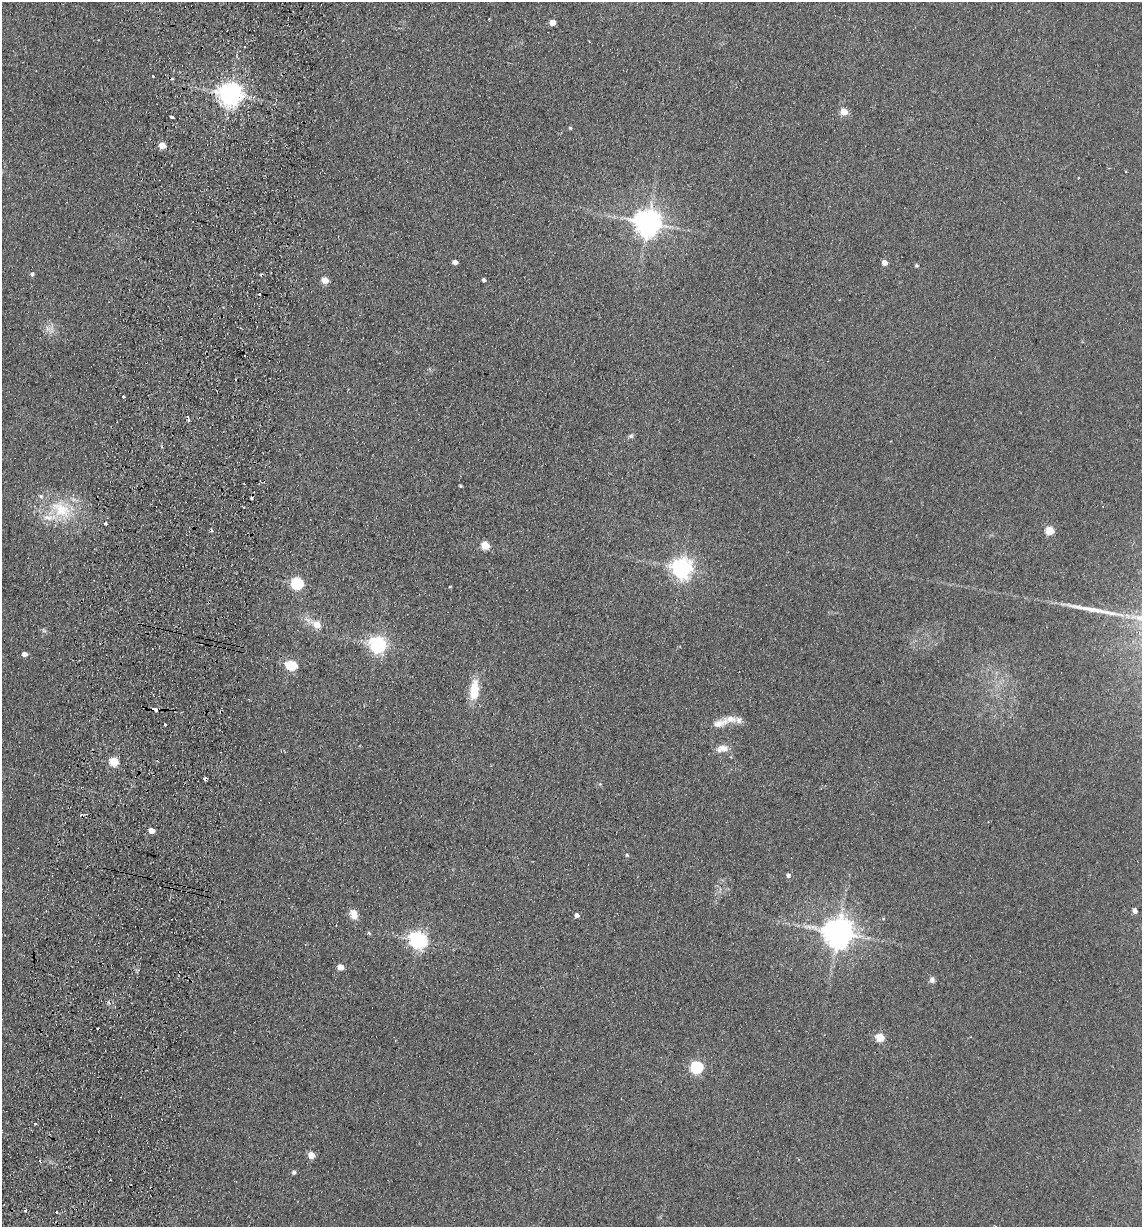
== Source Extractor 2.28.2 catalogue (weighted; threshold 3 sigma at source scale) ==
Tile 7 of 4 x 4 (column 3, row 2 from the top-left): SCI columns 2459-3598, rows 2463-3687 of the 5033 x 4924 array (HDU 1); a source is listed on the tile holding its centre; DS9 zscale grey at full resolution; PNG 1144 x 1229 px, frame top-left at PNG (2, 2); no overlay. Shown black and unused: <1% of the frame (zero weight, under 2 of 3 exposures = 3% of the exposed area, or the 3 px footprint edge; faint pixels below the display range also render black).
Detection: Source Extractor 2.28.2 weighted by HDU 2 'WHT'; one run over the whole footprint, this tile lists its part. Background 0.132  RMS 0.012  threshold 0.0555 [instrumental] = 3 sigma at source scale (4.5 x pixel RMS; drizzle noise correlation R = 1.50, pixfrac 1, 0.05/0.05 arcsec/px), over >= 5 px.
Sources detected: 72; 1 too faint to see at this stretch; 15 cosmic-ray / hot-pixel residue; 1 long thin detection or spike segment (spike, bleed or trail) — not listed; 3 inside a brighter listed object's ellipse — not listed separately; the other 52 listed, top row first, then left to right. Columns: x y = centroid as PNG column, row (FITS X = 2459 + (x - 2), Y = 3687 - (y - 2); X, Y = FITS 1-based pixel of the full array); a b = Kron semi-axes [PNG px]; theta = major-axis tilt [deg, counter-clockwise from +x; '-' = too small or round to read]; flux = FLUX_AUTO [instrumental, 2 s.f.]
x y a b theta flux
489 19 2 2 - 0.84
552 22 5 4 - 15
230 94 7 7 - 1100
844 111 5 5 - 24
171 117 3 3 - 32
570 128 4 4 - 1.5
162 145 5 4 - 22
648 223 8 8 - 1500
455 262 4 4 - 7
884 262 5 5 - 9
916 265 5 4 - 1.7
32 274 4 4 - 3.2
325 280 5 5 - 18
483 280 4 3 - 6
259 294 3 3 - 3
123 397 3 3 - 3.5
631 436 7 5 15 2.4
461 486 3 3 - 1.7
61 509 34 20 -32 56
1049 530 5 5 - 43
485 545 5 5 - 36
682 568 7 7 - 730
297 583 6 6 - 130
450 587 4 2 - 0.92
317 625 8 6 -32 17
378 645 7 6 - 450
24 654 5 4 - 6.9
291 665 8 5 -5 77
474 690 29 12 86 26
155 709 4 3 - 15
720 723 28 10 20 17
723 748 15 8 8 11
114 761 5 5 - 57
151 830 5 4 - 15
627 855 4 4 - 1.7
788 875 6 5 - 3.4
1135 911 4 4 - 6.3
354 914 13 10 -75 10
577 915 5 5 - 4.4
838 932 9 9 - 2000
369 933 3 3 - 6.4
418 940 9 6 -31 440
340 967 5 4 - 14
932 980 8 7 - 3.9
880 1037 5 5 - 37
697 1067 6 6 - 150
35 1124 3 3 - 1.6
311 1155 5 4 - 19
294 1172 5 4 - 3
110 1180 2 2 - 1.2
25 1210 3 3 - 3.5
57 1212 3 2 - 1.4
Overlapping masked pixels (flux is a lower limit): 1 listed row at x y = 155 709